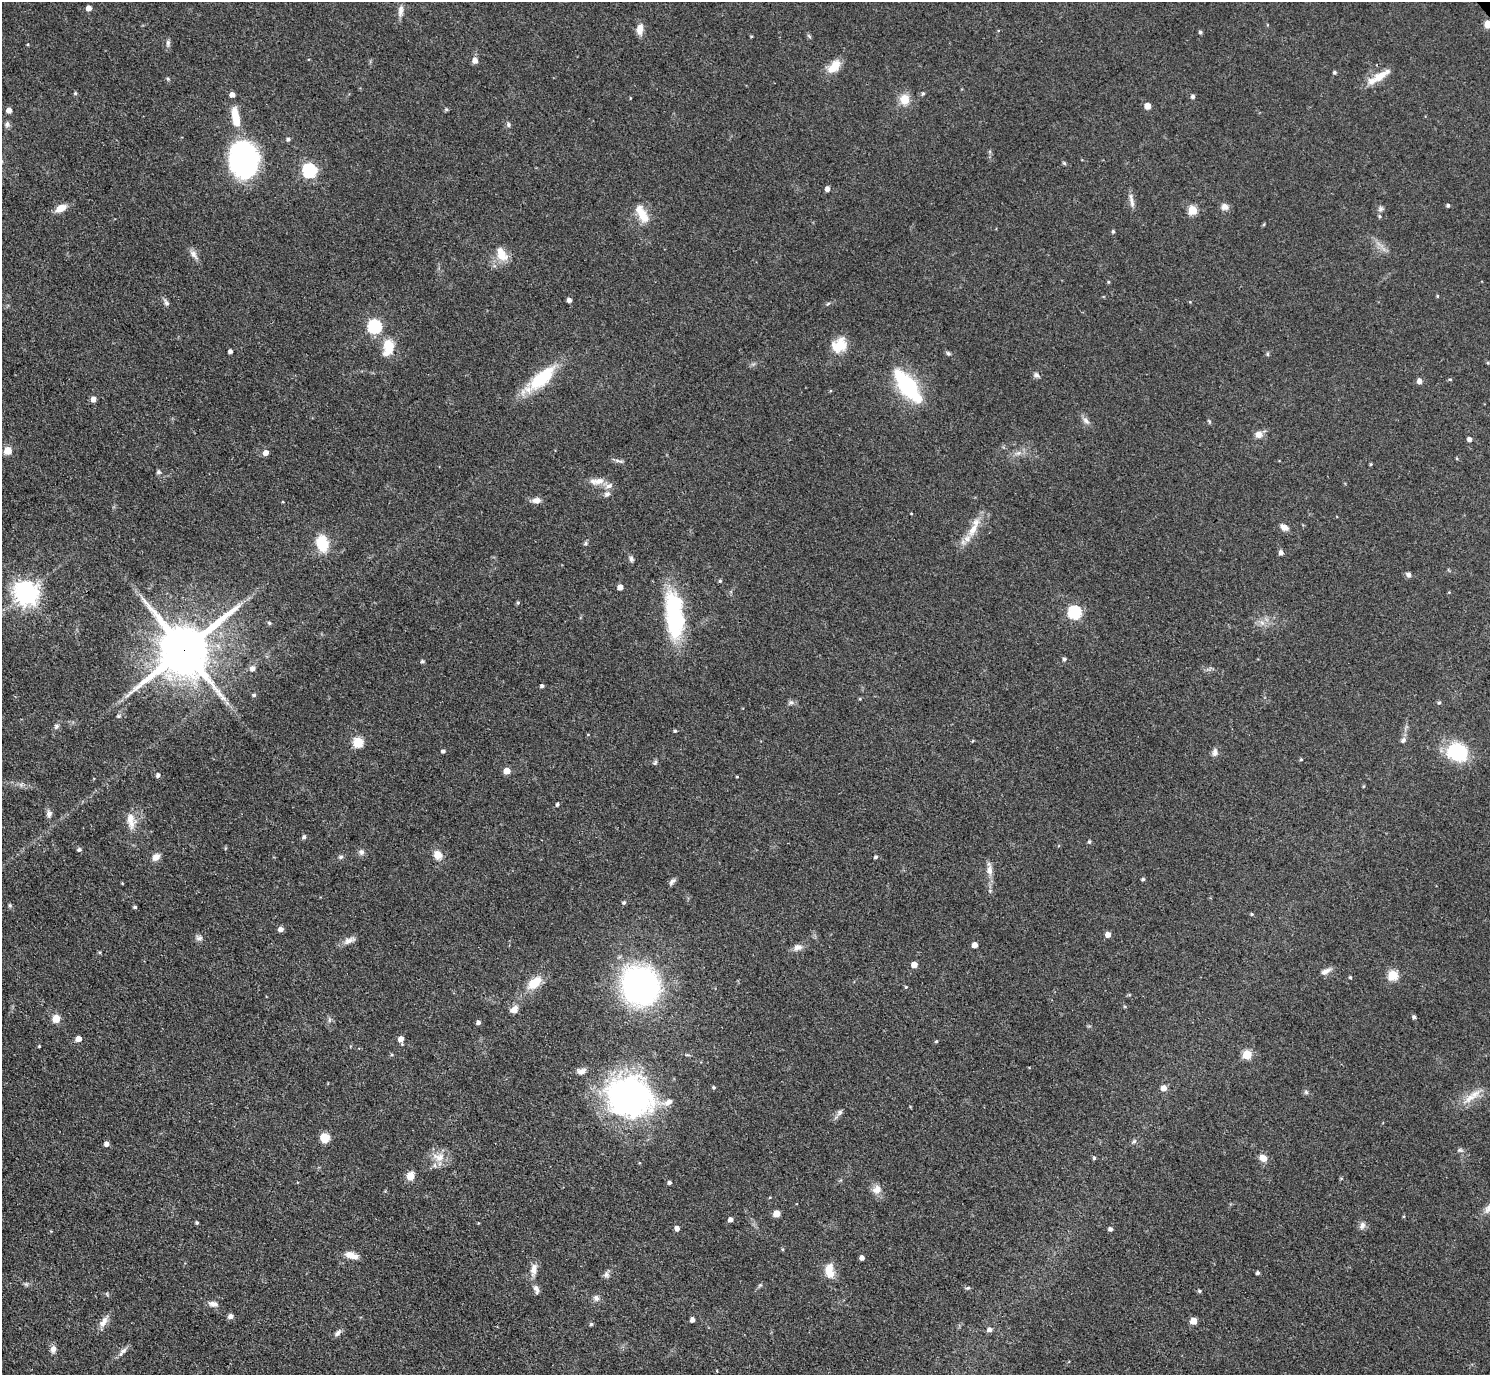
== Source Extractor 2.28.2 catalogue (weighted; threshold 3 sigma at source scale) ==
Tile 7 of 4 x 4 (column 3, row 2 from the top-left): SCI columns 2977-4464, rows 3045-4417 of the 5953 x 5949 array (HDU 1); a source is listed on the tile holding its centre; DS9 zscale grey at full resolution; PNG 1492 x 1377 px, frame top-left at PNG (2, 2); no overlay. Shown black and unused: <1% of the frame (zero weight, under 3 of 4 exposures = <1% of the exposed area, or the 3 px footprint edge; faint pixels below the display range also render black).
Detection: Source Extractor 2.28.2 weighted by HDU 2 'WHT'; one run over the whole footprint, this tile lists its part. Background 0.0648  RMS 0.0054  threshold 0.0241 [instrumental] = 3 sigma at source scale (4.5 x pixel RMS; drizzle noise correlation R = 1.50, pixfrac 1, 0.05/0.05 arcsec/px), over >= 5 px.
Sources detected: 200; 1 inside a brighter object's white glare — not listed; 3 inside a brighter listed object's ellipse — not listed separately; the other 196 listed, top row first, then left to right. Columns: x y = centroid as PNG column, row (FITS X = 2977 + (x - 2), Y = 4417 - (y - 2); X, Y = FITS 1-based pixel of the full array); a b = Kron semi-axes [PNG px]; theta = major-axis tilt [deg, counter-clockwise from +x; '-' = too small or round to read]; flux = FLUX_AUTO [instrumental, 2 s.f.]
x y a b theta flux
89 8 5 4 - 4
400 11 16 7 85 3
1488 24 5 5 - 13
640 29 13 7 83 4.1
1200 32 4 4 - 1
809 36 7 4 -45 0.81
168 43 9 5 89 1.5
28 44 4 3 - 0.5
475 60 6 5 - 3.3
834 67 19 10 48 8
1334 72 4 4 - 0.91
1380 76 26 9 31 9.1
168 79 5 4 - 0.68
75 93 5 4 - 0.7
923 93 5 4 - 0.83
1193 96 4 4 - 1.4
904 99 13 12 - 7
1147 106 5 5 - 6.5
446 109 5 5 - 0.73
9 110 5 5 - 3.2
235 117 25 9 -80 13
7 124 8 7 - 1.5
508 125 8 5 85 1
288 139 5 4 - 1.2
244 159 26 19 -84 130
1064 163 6 4 -45 0.68
309 171 6 6 - 89
827 189 5 4 - 2.6
1131 201 22 5 -79 2.9
1448 205 4 4 - 1
1224 207 10 9 - 2.5
61 208 11 6 23 6.7
1380 209 8 6 53 1.4
1192 210 5 5 - 21
642 214 26 11 -61 9.5
1380 216 4 4 - 0.81
1113 231 5 4 - 0.9
194 254 14 7 -54 2.9
502 254 19 12 -58 7.8
1108 282 4 3 - 0.64
1437 296 5 3 - 0.51
569 300 4 4 - 2.3
1190 302 4 3 - 0.42
166 303 9 6 -49 1.6
375 326 6 6 - 76
839 345 19 15 41 11
388 347 21 12 82 12
230 351 4 4 - 1.9
948 353 6 5 - 0.96
1267 354 6 4 -90 0.7
1036 375 8 6 -42 1.5
541 379 40 14 40 28
1450 379 5 3 - 0.56
1420 381 5 5 - 2.8
908 386 41 15 -53 49
93 399 5 5 - 3.8
1086 421 11 7 -46 2.3
1258 434 10 9 - 3.4
1469 439 4 4 - 2.1
8 450 5 5 - 14
266 453 5 5 - 3.8
1018 453 7 5 43 1.5
1457 458 4 4 - 0.56
619 461 14 3 -14 1.5
1371 464 4 4 - 0.58
158 472 5 5 - 1.3
599 481 16 9 12 5
607 494 8 6 17 1.8
536 500 12 7 5 2.9
911 513 3 2 - 0.37
1284 527 10 7 -34 3.2
973 529 23 10 59 8.8
322 543 15 10 -79 19
585 543 5 5 - 1
1281 553 5 4 - 2.2
631 558 8 5 -74 1.3
1408 575 7 6 - 1.8
720 581 4 4 - 0.7
620 587 4 4 - 4.2
26 593 8 8 - 460
518 603 5 4 - 0.76
1075 612 6 6 - 67
675 619 58 21 -79 48
269 623 5 4 - 0.84
184 650 17 15 40 3500
1064 659 5 4 - 1.3
422 661 5 4 - 0.98
252 669 6 6 - 2.5
542 686 4 4 - 1.2
254 695 5 4 - 1
860 699 5 3 - 0.47
791 702 6 5 - 1.3
1439 703 5 4 - 0.75
119 716 6 5 - 0.87
56 726 8 6 38 1.4
675 731 4 4 - 0.84
588 734 4 3 - 0.36
1403 740 8 6 62 1.6
358 742 5 5 - 31
443 751 5 4 - 1.3
1215 752 11 7 84 2.2
1457 752 23 19 -20 30
1301 759 4 3 - 0.61
655 762 8 4 67 0.84
507 771 5 4 - 7.7
158 775 5 4 - 1.5
737 777 4 3 - 0.44
1363 786 5 3 - 0.48
557 804 4 4 - 0.85
49 814 9 7 89 2
131 820 23 11 -81 7.1
304 837 5 4 - 1.5
1089 842 5 4 - 0.87
79 850 4 4 - 1.5
361 852 7 6 - 1.8
437 855 10 9 - 5.1
156 857 9 8 - 3.5
341 857 6 5 - 1.1
875 857 4 4 - 0.95
989 870 14 8 -87 3.9
1143 879 4 4 - 0.89
672 881 11 5 43 1.6
624 903 5 5 - 1
10 905 6 4 -69 0.83
135 907 4 4 - 0.99
1252 914 4 4 - 0.62
281 929 5 5 - 2.7
1108 934 5 5 - 3.9
199 938 10 7 4 1.8
349 940 18 8 20 3.3
974 945 4 4 - 4.2
798 947 13 8 17 3
914 965 5 4 - 5.4
1326 971 15 6 25 2.7
1393 975 5 5 - 28
1350 977 4 3 - 0.75
535 982 15 9 39 13
640 986 30 27 -59 170
906 987 4 4 - 0.53
514 1009 9 8 - 3.4
1414 1017 4 4 - 1.2
56 1019 5 5 - 14
329 1020 7 4 72 1
478 1023 5 4 - 1.6
78 1039 5 4 - 4.4
401 1039 6 5 - 3.4
936 1041 4 4 - 0.6
39 1046 4 3 - 0.53
392 1054 5 3 - 0.61
1247 1054 5 5 - 21
581 1071 11 7 19 2.9
714 1087 4 4 - 0.76
1164 1088 5 5 - 4.1
1306 1092 6 5 - 1.1
630 1097 50 43 -16 140
1469 1098 20 10 36 7.4
840 1112 9 6 54 1.7
325 1138 9 8 - 8
1134 1141 6 5 - 0.99
106 1144 4 4 - 2.7
1460 1150 9 5 -9 1.2
439 1157 19 12 -12 7.4
1094 1158 4 4 - 0.86
1263 1158 10 8 -42 4
410 1176 9 8 - 5.3
670 1182 4 4 - 1.3
877 1189 13 11 49 4.2
776 1213 5 5 - 9.1
730 1220 4 4 - 2.4
197 1223 4 3 - 0.86
1362 1225 10 7 68 2.3
677 1228 4 4 - 3
1110 1229 5 4 - 1.6
782 1249 5 3 - 0.59
351 1255 16 8 -18 4.9
862 1258 4 4 - 2.7
534 1269 17 8 80 4.6
830 1271 20 11 -85 7.5
1258 1273 4 4 - 1.2
606 1274 8 8 - 1.9
26 1284 6 5 - 0.96
760 1285 5 5 - 0.71
968 1288 6 4 19 0.87
536 1289 13 7 -72 2.5
1199 1291 4 4 - 0.86
596 1298 8 7 - 2.1
213 1304 12 6 -12 2.8
231 1316 5 5 - 2.5
692 1320 4 4 - 2.4
1193 1321 5 5 - 8.3
103 1322 17 8 58 4.1
591 1324 5 4 - 0.83
989 1330 6 5 - 2.2
338 1333 11 6 47 1.8
53 1349 9 7 76 2.6
124 1350 11 6 34 2.3
Overlapping masked pixels (flux is a lower limit): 2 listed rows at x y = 1488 24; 184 650
Isophote crosses this tile's border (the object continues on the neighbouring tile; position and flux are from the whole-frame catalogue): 1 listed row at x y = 1488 24